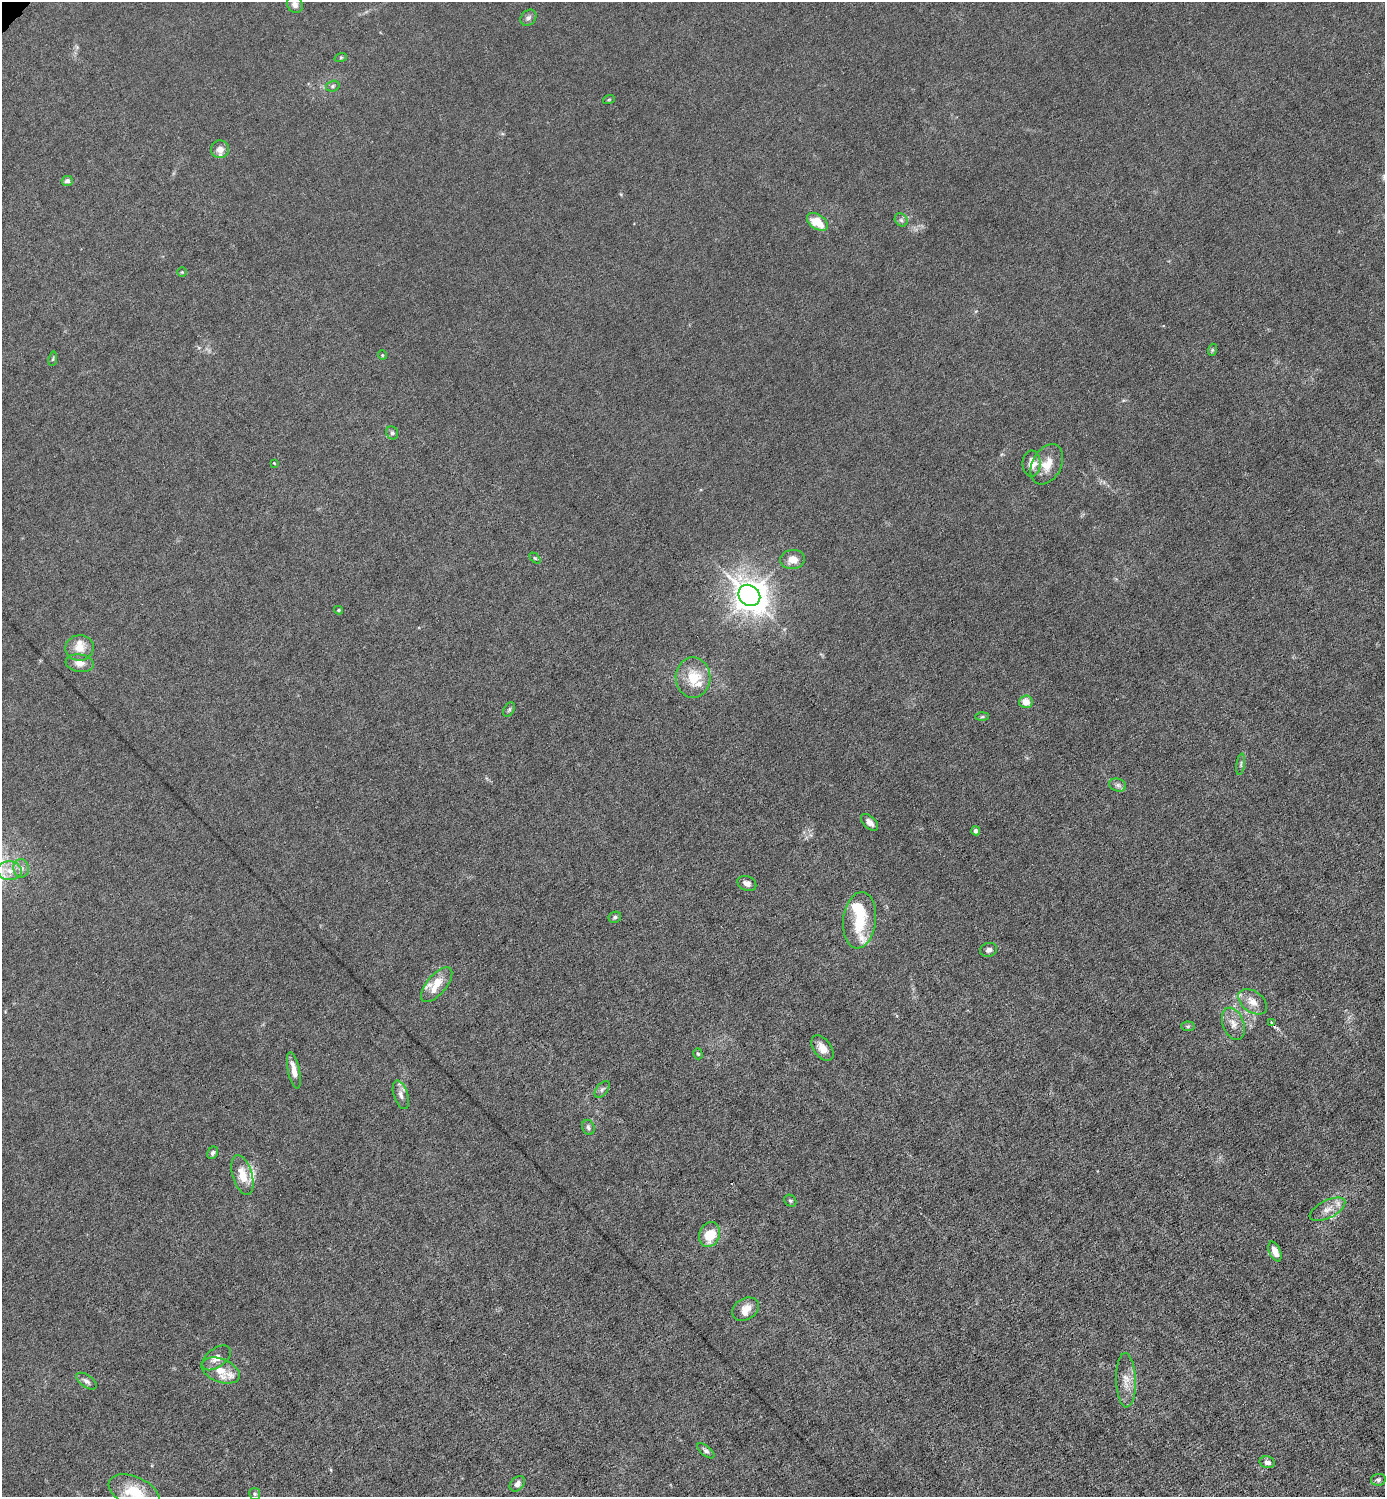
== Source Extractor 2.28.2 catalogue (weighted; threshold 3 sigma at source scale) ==
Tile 6 of 4 x 4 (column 2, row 2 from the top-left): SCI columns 1536-2918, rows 2991-4485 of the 5980 x 5980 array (HDU 1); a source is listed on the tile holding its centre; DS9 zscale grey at full resolution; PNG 1387 x 1499 px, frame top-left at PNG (2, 2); each listed source drawn as its Kron ellipse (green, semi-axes under 4 px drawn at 4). Shown black and unused: <1% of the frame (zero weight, under 6 of 12 exposures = <1% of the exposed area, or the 3 px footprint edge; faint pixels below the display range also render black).
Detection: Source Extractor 2.28.2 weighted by HDU 2 'WHT'; one run over the whole footprint, this tile lists its part. Background 0.0145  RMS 0.0031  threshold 0.0127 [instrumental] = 3 sigma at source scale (4.09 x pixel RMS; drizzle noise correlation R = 1.36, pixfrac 0.8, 0.05/0.05 arcsec/px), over >= 5 px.
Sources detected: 78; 1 inside a brighter object's white glare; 1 cosmic-ray / hot-pixel residue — neither listed nor drawn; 11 inside a brighter listed object's ellipse — not listed separately; the other 65 listed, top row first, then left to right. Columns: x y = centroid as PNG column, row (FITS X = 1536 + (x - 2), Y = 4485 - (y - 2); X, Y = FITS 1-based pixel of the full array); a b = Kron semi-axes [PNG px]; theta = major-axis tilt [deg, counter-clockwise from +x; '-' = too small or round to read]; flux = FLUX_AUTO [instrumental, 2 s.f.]
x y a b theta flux
295 5 8 7 - 1.6
528 18 9 7 45 0.94
341 57 6 4 19 0.34
333 86 7 5 18 0.61
609 99 6 3 20 0.31
220 149 9 9 - 2.3
67 181 5 5 - 1
901 220 7 5 -46 0.68
817 222 12 7 -35 6.6
182 272 5 4 - 0.34
1212 350 6 4 72 0.39
382 355 5 3 - 0.24
53 359 7 3 82 0.41
392 433 7 6 - 0.69
274 463 3 2 - 0.21
1032 463 13 9 -90 3.8
1047 464 21 14 62 5.1
535 558 6 4 -44 0.42
792 560 12 9 7 3
749 595 12 10 -41 390
338 610 4 4 - 0.3
80 648 14 13 - 3.8
80 663 14 9 -8 2.2
693 677 20 17 -89 8.2
1026 702 7 6 - 2.9
509 709 8 5 62 0.53
982 717 7 4 2 0.4
1241 764 11 3 81 0.64
1118 785 9 6 -15 1
869 822 10 6 -43 1.6
976 831 4 4 - 0.93
21 868 9 8 - 1.5
10 871 12 9 -5 2.9
747 883 10 7 -24 1.4
615 917 6 5 - 0.66
860 920 28 16 83 9.7
989 950 8 7 - 1
437 985 21 9 49 3.8
1253 1002 16 10 -36 3.3
1272 1022 3 3 - 2.7
1233 1024 17 10 -70 2.8
1188 1026 7 5 -5 0.51
822 1048 14 8 -54 2.7
698 1054 5 4 - 0.47
294 1070 19 6 -78 3
602 1089 10 5 52 0.79
401 1095 15 7 -72 1.7
588 1127 8 6 -69 0.75
213 1153 6 5 - 0.88
242 1175 21 10 -74 4.9
790 1201 6 5 - 0.53
1327 1209 19 9 27 3.1
710 1234 13 10 68 7.1
1275 1251 10 5 -67 2.6
746 1309 14 10 30 3
216 1358 16 9 36 2.6
221 1371 20 11 -21 4.5
1126 1380 27 10 -88 3.9
86 1381 12 6 -35 1.2
706 1451 10 5 -40 0.9
1267 1462 8 6 -14 1.5
1378 1480 7 6 - 0.74
517 1484 9 6 47 1.2
134 1492 27 15 -25 9.5
255 1494 6 5 - 0.58
Isophote crosses this tile's border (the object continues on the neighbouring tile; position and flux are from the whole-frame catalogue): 1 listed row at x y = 134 1492